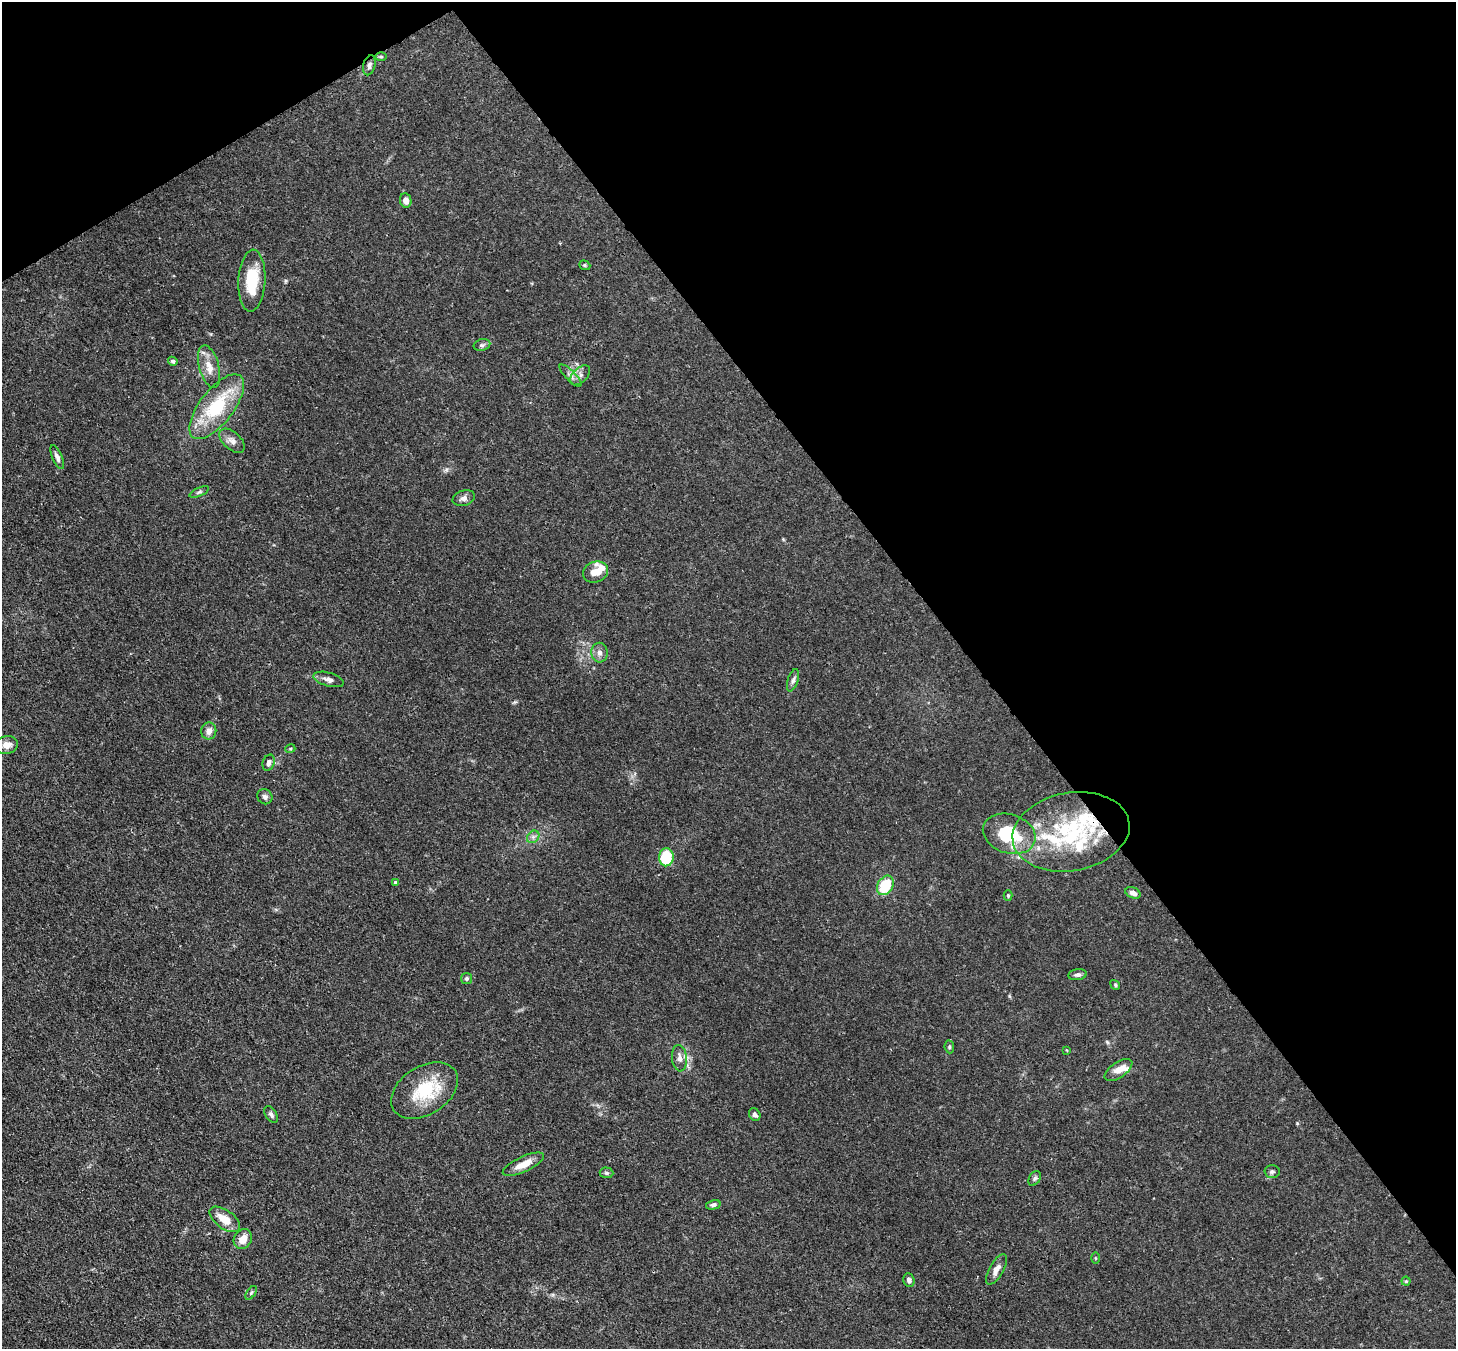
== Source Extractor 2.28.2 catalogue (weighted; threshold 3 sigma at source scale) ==
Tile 3 of 4 x 4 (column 3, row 1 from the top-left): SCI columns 2987-4440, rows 4252-5598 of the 5973 x 5946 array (HDU 1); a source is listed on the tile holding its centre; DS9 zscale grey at full resolution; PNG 1458 x 1351 px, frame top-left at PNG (2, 2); each listed source drawn as its Kron ellipse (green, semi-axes under 4 px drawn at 4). Shown black and unused: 36% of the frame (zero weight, under 3 of 4 exposures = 7% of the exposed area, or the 3 px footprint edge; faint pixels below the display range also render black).
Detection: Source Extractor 2.28.2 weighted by HDU 2 'WHT'; one run over the whole footprint, this tile lists its part. Background 0.0246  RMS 0.0027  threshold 0.0122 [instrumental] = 3 sigma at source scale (4.5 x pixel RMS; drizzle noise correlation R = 1.50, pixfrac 1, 0.05/0.05 arcsec/px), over >= 5 px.
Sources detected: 59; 5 inside a brighter listed object's ellipse — not listed separately; the other 54 listed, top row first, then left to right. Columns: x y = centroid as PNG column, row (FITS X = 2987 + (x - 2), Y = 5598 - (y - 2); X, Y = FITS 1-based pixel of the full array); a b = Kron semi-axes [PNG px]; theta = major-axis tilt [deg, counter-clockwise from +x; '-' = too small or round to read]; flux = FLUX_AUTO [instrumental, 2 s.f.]
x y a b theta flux
381 57 6 4 -1 0.35
369 65 10 6 75 0.88
406 200 7 5 -79 1.5
585 265 6 4 -21 0.34
252 281 31 13 87 9.8
482 345 8 6 14 0.61
173 361 5 4 - 0.47
209 367 22 10 -75 3.3
580 375 12 7 44 1.3
570 376 15 5 -45 1
217 407 39 17 52 16
232 441 15 8 -43 1.6
57 457 13 5 -66 1
199 492 10 4 24 0.59
464 498 11 7 18 1.2
595 572 13 10 22 3.3
600 653 10 8 -88 1.2
328 679 16 6 -16 1.3
793 680 11 5 73 0.87
209 731 8 7 - 1.6
7 745 11 9 12 2.3
290 749 5 3 - 0.25
269 763 8 6 72 1.1
265 797 8 7 - 0.78
1071 832 59 39 10 34
1009 834 27 19 -18 15
533 837 7 5 45 0.72
666 857 9 7 87 11
395 882 3 3 - 0.63
885 885 10 7 59 9.4
1133 893 8 5 -23 1.4
1008 896 5 4 - 0.31
1077 975 9 5 8 0.8
466 978 5 5 - 0.47
1115 985 5 4 - 0.37
949 1047 6 4 -84 0.39
1067 1050 3 3 - 0.25
679 1058 13 7 -84 1.5
1118 1070 16 7 34 2.5
425 1090 36 24 33 13
271 1114 9 5 -60 0.74
755 1115 7 5 -61 0.8
523 1164 22 7 25 3.3
1272 1172 7 6 - 0.62
606 1173 7 5 -2 0.5
1035 1178 8 5 59 0.57
713 1205 7 4 14 0.67
225 1219 17 9 -36 3.9
243 1239 10 8 57 2.8
1095 1258 5 3 - 0.25
996 1269 17 7 60 1.9
909 1280 7 5 -69 0.84
1406 1281 4 4 - 0.32
251 1293 8 4 55 0.42
Overlapping masked pixels (flux is a lower limit): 1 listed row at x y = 1071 832